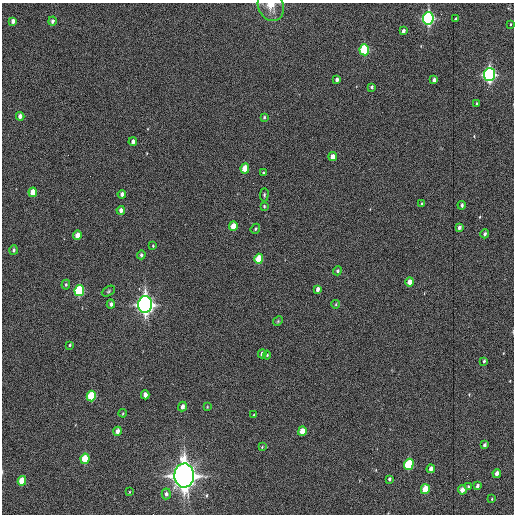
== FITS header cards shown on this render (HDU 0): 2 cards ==
NAXIS1  =                  512
NAXIS2  =                  512

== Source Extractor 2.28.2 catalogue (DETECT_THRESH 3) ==
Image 512 x 512 px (HDU 0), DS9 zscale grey, 1 PNG px = 1 image px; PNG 516 x 516 px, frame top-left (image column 1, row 512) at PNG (2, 3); each listed source drawn as its Kron ellipse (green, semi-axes under 4 px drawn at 4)
Background 1310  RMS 34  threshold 101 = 3 sigma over >= 5 px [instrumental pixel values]
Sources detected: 73; all 73 listed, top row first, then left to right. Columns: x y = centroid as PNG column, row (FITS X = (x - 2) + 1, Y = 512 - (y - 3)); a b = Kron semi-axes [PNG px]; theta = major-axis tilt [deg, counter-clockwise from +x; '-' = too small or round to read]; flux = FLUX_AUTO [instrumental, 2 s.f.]
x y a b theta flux
271 6 15 12 -63 2.4e+04
428 18 6 5 - 5.0e+05
455 19 3 3 - 1.9e+03
13 21 4 3 - 1.1e+04
52 21 4 4 - 6.6e+03
510 24 3 2 - 1.6e+03
403 31 4 3 - 7.3e+03
364 50 5 5 - 1.8e+05
489 75 6 5 - 6.3e+05
337 80 4 3 - 8.5e+03
434 80 4 3 - 7.9e+03
372 87 4 3 - 4.2e+03
476 103 3 2 - 1.9e+03
20 116 4 3 - 1.0e+04
264 117 4 3 - 3.0e+03
133 142 4 3 - 9.6e+03
333 157 4 4 - 1.8e+04
245 168 5 4 - 4.7e+04
263 173 3 3 - 3.4e+03
33 192 5 4 - 3.5e+04
122 194 4 3 - 8.5e+03
264 195 6 4 88 3.3e+03
421 203 4 3 - 1.9e+03
462 205 4 3 - 4.8e+03
264 206 4 3 - 2.9e+03
121 210 4 3 - 1.1e+04
233 226 5 4 - 3.0e+04
459 228 4 3 - 6.6e+03
255 229 5 4 - 3.6e+03
485 234 4 3 - 5.2e+03
77 235 4 4 - 2.0e+04
153 246 3 3 - 2.2e+03
13 250 5 4 - 4.4e+03
141 255 4 3 - 4.3e+03
259 259 5 4 - 5.6e+04
337 271 5 4 - 3.9e+03
410 282 4 4 - 1.7e+04
66 285 5 4 - 3.5e+03
318 289 4 3 - 9.9e+03
79 290 5 5 - 1.8e+05
108 291 7 4 28 3.5e+03
111 304 4 4 - 6.4e+03
145 304 8 7 - 1.2e+06
336 304 4 2 - 2.1e+03
278 321 5 4 - 2.5e+03
70 345 4 3 - 2.8e+03
262 354 4 4 - 9.9e+03
267 355 4 4 - 3.0e+03
484 361 4 3 - 3.5e+03
145 395 4 4 - 1.3e+04
91 396 5 4 - 1.0e+05
182 407 5 4 - 1.2e+04
207 407 4 3 - 1.9e+03
123 413 4 3 - 1.7e+03
253 415 4 4 - 2.3e+03
118 431 4 4 - 1.3e+04
302 431 5 4 - 2.8e+04
485 445 4 3 - 5.7e+03
262 447 3 3 - 1.8e+03
85 459 5 4 - 7.7e+04
409 464 5 4 - 1.4e+05
431 469 4 3 - 1.3e+04
497 473 4 3 - 1.3e+04
184 476 12 10 88 2.5e+06
389 479 4 3 - 4.1e+03
22 481 5 4 - 4.7e+04
477 486 4 3 - 6.9e+03
468 487 4 3 - 3.1e+03
425 489 5 4 - 5.5e+04
462 490 4 4 - 1.8e+04
129 492 3 2 - 1.5e+03
166 494 5 4 - 6.7e+03
492 499 3 3 - 2.0e+03
At the frame edge (FLAGS 8, measured only in part): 1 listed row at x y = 271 6

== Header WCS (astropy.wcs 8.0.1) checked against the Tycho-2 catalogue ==
Header WCS as astropy/WCSLIB reads it (applying the file's SIP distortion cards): RA---TAN-SIP/DEC--TAN-SIP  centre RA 10:17:12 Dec +75:20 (154.30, +75.33 deg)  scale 1.85 arcsec/px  FOV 15.8' x 15.8'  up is -179 deg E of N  parity normal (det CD < 0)
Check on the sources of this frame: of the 60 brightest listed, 5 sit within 2.8 arcsec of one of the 5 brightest Tycho-2 stars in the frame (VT <= 12.25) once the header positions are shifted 1.15 arcsec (0.77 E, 0.85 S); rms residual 1.20 arcsec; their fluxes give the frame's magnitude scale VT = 25.39 - 2.5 log10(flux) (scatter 0.30 mag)
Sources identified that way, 5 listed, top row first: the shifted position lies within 2.8 arcsec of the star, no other Tycho-2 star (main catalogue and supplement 1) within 5.6 arcsec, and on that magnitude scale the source's flux lands within +1.5 / -3 mag of the star's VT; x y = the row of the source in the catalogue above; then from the Tycho-2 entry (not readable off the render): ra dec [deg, ICRS J2000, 3 dp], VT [Tycho-2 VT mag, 2 dp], TYC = Tycho-2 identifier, HIP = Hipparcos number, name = IAU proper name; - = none
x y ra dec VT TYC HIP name
428 18 154.632 +75.207 11.59 4542-498-1 - -
364 50 154.505 +75.224 12.25 4542-482-1 - -
489 75 154.759 +75.235 11.19 4542-533-1 - -
145 304 154.074 +75.358 10.05 4542-132-1 - -
184 476 154.161 +75.446 8.69 4542-475-1 50326 -